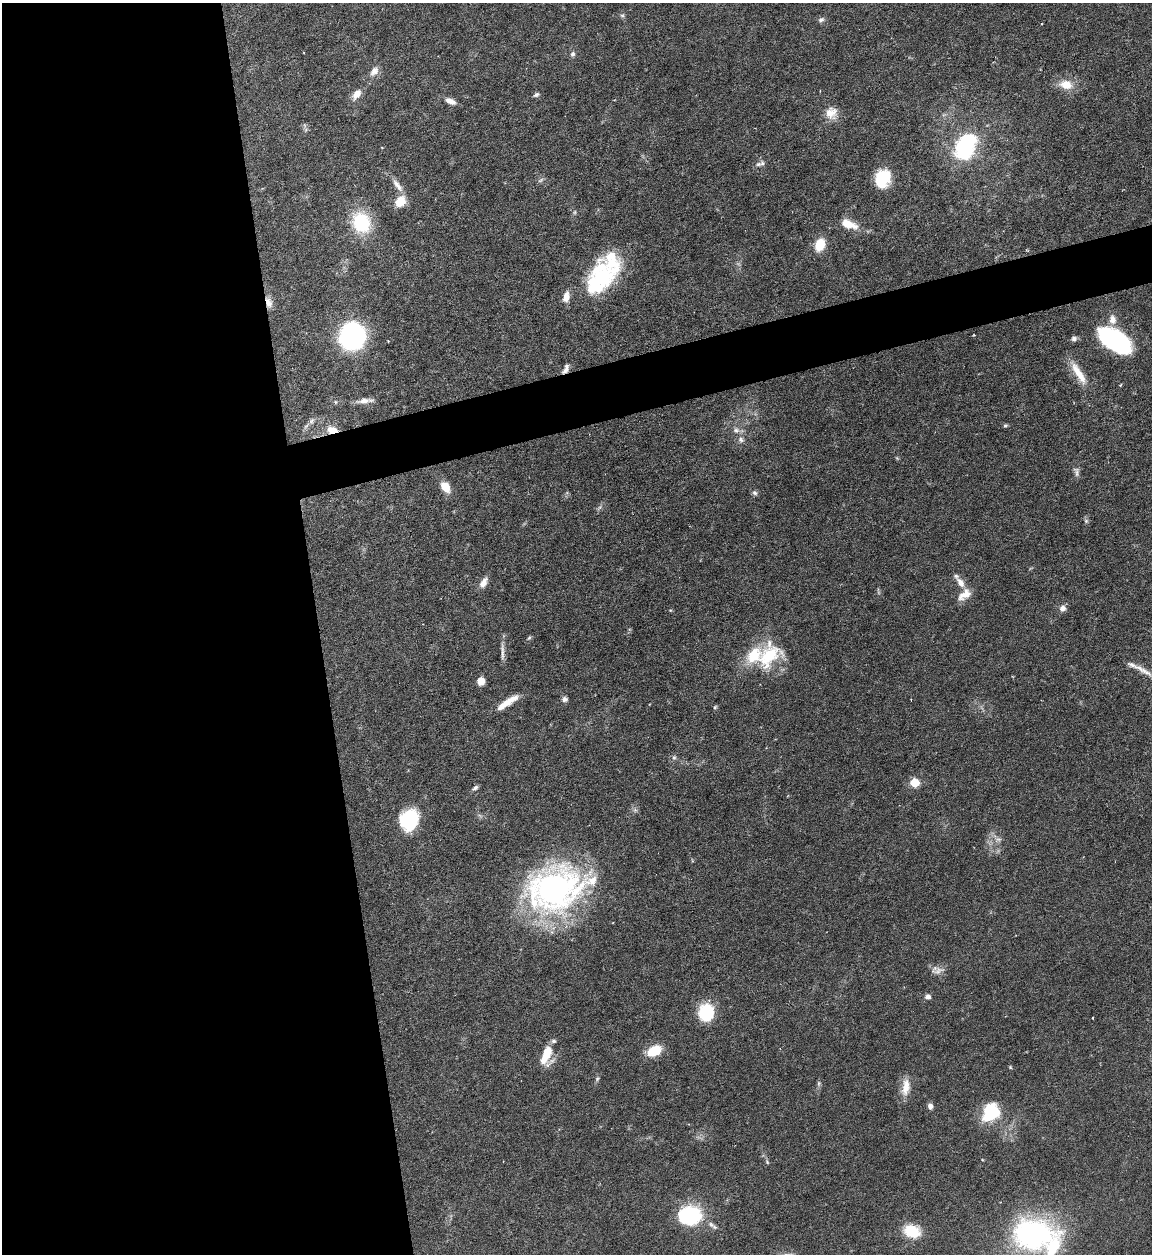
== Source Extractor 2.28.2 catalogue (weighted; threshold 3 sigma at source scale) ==
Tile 9 of 4 x 4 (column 1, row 3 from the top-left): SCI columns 257-1406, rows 1253-2504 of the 4992 x 5009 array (HDU 1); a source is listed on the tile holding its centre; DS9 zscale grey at full resolution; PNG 1154 x 1256 px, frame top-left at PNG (2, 3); no overlay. Shown black and unused: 31% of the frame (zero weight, under 4 of 7 exposures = <1% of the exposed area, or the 3 px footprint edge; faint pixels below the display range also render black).
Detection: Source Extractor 2.28.2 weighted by HDU 2 'WHT'; one run over the whole footprint, this tile lists its part. Background 0.0565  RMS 0.0027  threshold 0.0112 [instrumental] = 3 sigma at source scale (4.09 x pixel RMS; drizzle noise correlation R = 1.36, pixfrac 0.8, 0.05/0.05 arcsec/px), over >= 5 px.
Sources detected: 89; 1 too faint to see at this stretch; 3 inside a brighter object's white glare — not listed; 10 inside a brighter listed object's ellipse — not listed separately; the other 75 listed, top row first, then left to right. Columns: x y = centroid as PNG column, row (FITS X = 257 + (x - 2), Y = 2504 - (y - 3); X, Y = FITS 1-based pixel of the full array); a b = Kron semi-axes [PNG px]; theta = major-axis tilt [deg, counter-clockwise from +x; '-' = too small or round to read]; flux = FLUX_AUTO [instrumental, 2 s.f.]
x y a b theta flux
622 15 6 5 - 0.46
821 20 8 6 33 0.75
572 54 7 6 - 0.74
374 71 14 9 55 1.9
1066 84 19 12 -9 4.2
357 94 14 8 54 2.4
536 95 8 5 25 0.62
450 101 12 7 -24 1.8
831 113 16 15 - 3.5
305 130 7 4 70 0.48
382 147 3 2 - 0.18
965 148 28 18 63 29
758 164 8 6 6 0.78
883 178 18 15 73 10
397 185 22 7 -54 2.2
400 202 11 9 47 5.2
575 212 6 4 89 0.38
361 222 18 15 -64 18
848 224 22 10 -22 4.7
820 244 12 9 67 6.4
602 277 35 25 -66 18
566 297 13 7 77 2.3
269 302 16 8 -77 2
352 336 20 19 - 58
1108 337 24 22 -14 19
1074 339 7 6 - 0.84
565 371 11 6 37 1.2
1078 372 31 11 -61 4.9
1120 385 4 4 - 0.26
365 401 23 6 6 2
312 421 11 7 67 1
1005 426 5 5 - 0.42
332 430 10 7 -8 4
736 430 10 9 - 1.5
741 440 9 7 -31 0.96
897 458 5 4 - 0.29
1077 472 14 7 -77 1.1
445 487 12 8 -57 4.3
755 493 7 6 - 0.68
1086 521 6 5 - 0.51
483 582 14 7 61 1.9
960 582 15 8 -56 2
964 595 20 11 38 3.1
1062 608 8 8 - 1.3
529 638 6 4 43 0.41
502 651 29 4 -89 1.6
769 656 38 26 53 16
1143 670 34 7 -30 3.3
481 681 7 6 - 2.6
565 699 7 7 - 0.82
509 701 24 8 31 3.8
715 707 5 5 - 0.38
674 757 6 5 - 0.55
914 783 5 5 - 13
475 788 9 5 39 0.68
409 820 20 16 66 18
998 839 10 6 -9 1.1
555 888 65 46 18 82
938 971 14 9 34 1.7
928 997 5 5 - 1.4
706 1012 13 12 - 18
1092 1018 3 2 - 0.28
654 1051 16 10 28 6.5
547 1055 21 11 78 6.7
1010 1067 5 4 - 0.28
597 1079 7 5 63 0.52
819 1083 8 5 85 0.56
906 1087 24 10 81 3.7
930 1106 7 6 - 1.1
991 1112 24 19 56 11
767 1162 6 4 -47 0.38
690 1215 21 17 -2 24
711 1224 13 6 -46 1.2
912 1231 14 11 -15 9.6
1033 1234 46 33 1 55
Overlapping masked pixels (flux is a lower limit): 3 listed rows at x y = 269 302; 565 371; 332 430